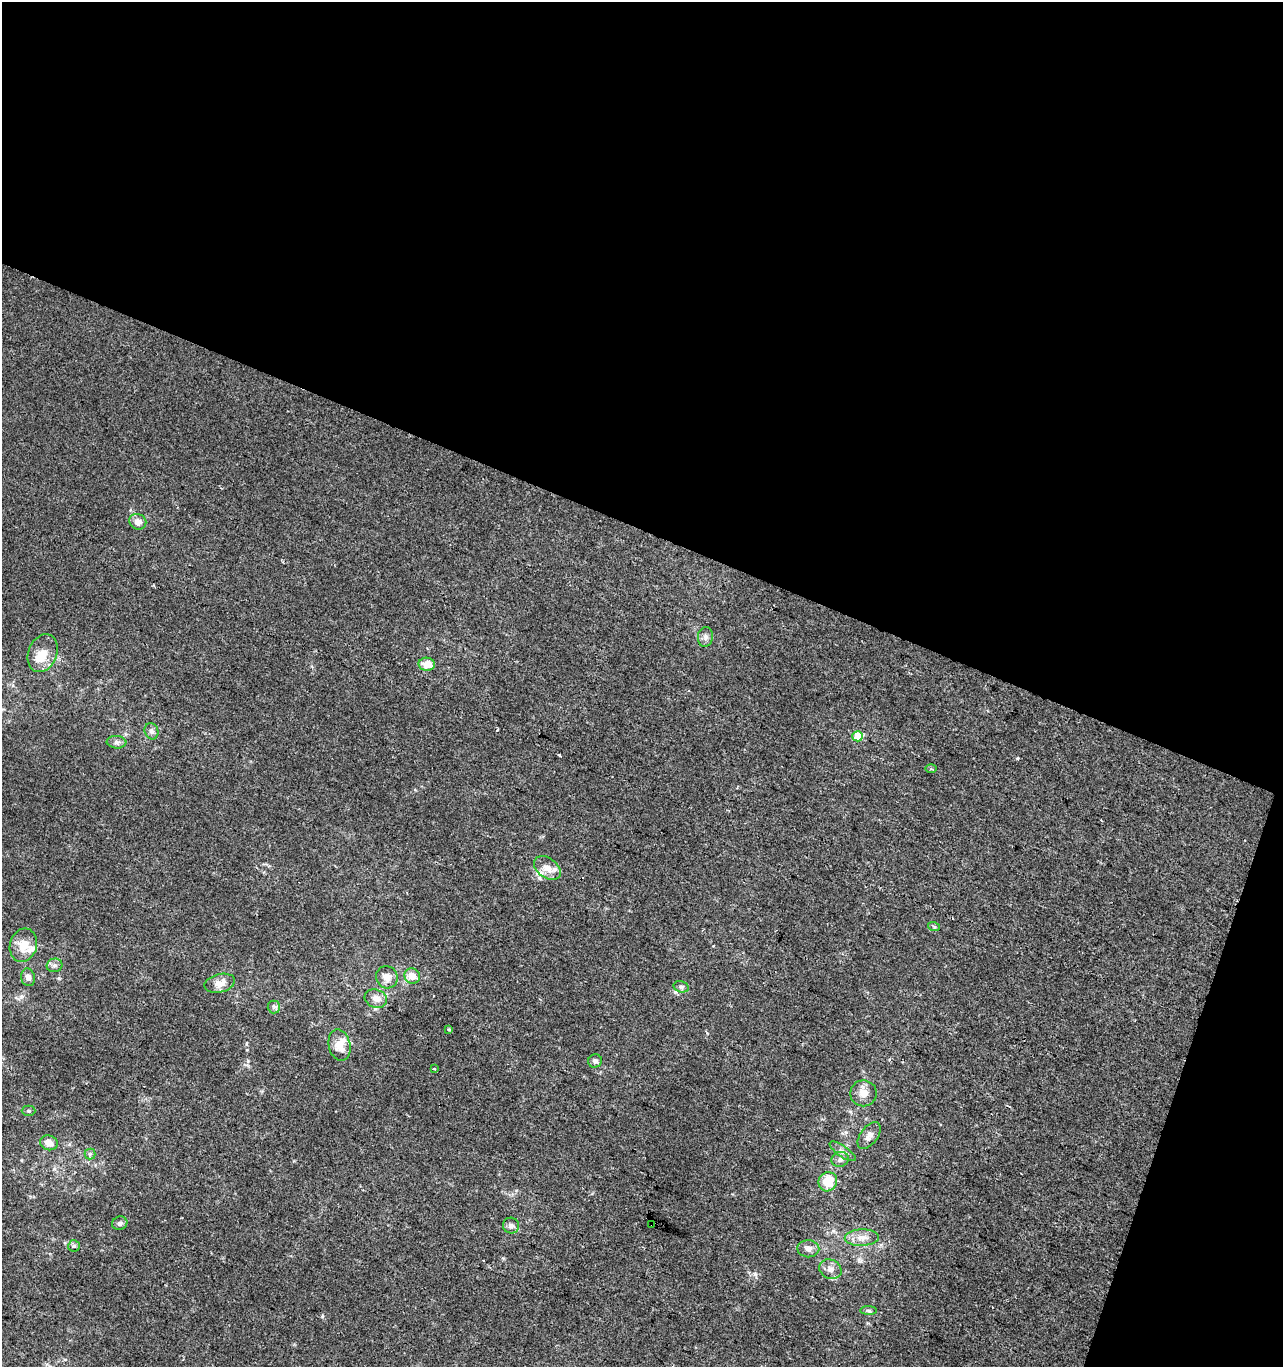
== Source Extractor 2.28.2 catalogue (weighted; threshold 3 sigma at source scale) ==
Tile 2 of 2 x 2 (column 2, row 1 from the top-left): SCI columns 1390-2670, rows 1366-2730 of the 2795 x 2730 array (HDU 1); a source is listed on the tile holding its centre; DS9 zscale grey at full resolution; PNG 1285 x 1369 px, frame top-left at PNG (2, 2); each listed source drawn as its Kron ellipse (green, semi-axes under 4 px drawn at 4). Shown black and unused: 42% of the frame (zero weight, under 2 of 3 exposures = <1% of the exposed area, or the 3 px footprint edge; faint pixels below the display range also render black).
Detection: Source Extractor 2.28.2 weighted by HDU 2 'WHT'; one run over the whole footprint, this tile lists its part. Background 3.84e-04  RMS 0.0042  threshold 0.0188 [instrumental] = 3 sigma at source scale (4.5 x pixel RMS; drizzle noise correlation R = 1.50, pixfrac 1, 0.0396/0.0396 arcsec/px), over >= 5 px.
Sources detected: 45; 1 inside a brighter object's white glare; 3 cosmic-ray / hot-pixel residue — neither listed nor drawn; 2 inside a brighter listed object's ellipse — not listed separately; the other 39 listed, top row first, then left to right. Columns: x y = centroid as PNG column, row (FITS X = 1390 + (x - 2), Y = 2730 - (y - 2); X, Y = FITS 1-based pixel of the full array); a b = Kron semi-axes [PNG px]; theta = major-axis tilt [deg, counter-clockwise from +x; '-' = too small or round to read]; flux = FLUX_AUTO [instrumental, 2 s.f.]
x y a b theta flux
138 522 8 7 - 3
705 637 10 7 83 1.6
43 653 19 14 68 7.1
427 664 8 6 -3 5.3
152 731 8 6 -69 1.5
858 736 5 5 - 13
117 742 10 6 -5 1.4
931 769 5 4 - 0.55
547 868 15 10 -36 4.8
934 927 6 3 -20 0.48
23 945 17 13 73 7.2
54 965 8 7 - 1.3
412 976 8 7 - 3.8
28 977 9 7 -80 1.9
387 977 11 10 - 3.8
220 983 15 9 14 4.4
681 987 8 5 -14 0.99
376 999 11 9 -20 3.2
274 1007 6 6 - 0.97
449 1030 4 3 - 0.52
339 1045 16 11 -77 6.9
595 1061 7 6 - 1.2
434 1069 4 3 - 0.56
864 1093 13 13 - 4.2
29 1111 7 5 0 0.75
869 1135 15 8 53 2.8
49 1143 9 7 -17 3.6
843 1151 15 5 -35 1.9
90 1154 5 5 - 0.79
840 1159 9 7 17 1.7
828 1182 10 9 - 9
120 1223 8 6 19 1.5
652 1224 3 3 - 1.7
511 1225 8 8 - 1.9
862 1238 17 8 3 3.8
74 1246 6 6 - 0.8
808 1249 11 8 -2 2.4
830 1269 11 9 -25 2.6
869 1311 8 4 -1 0.84
Overlapping masked pixels (flux is a lower limit): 1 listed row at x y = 652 1224
Unlisted compact peaks at least as high as the median listed source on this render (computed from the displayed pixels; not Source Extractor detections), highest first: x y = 1017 758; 755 1274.